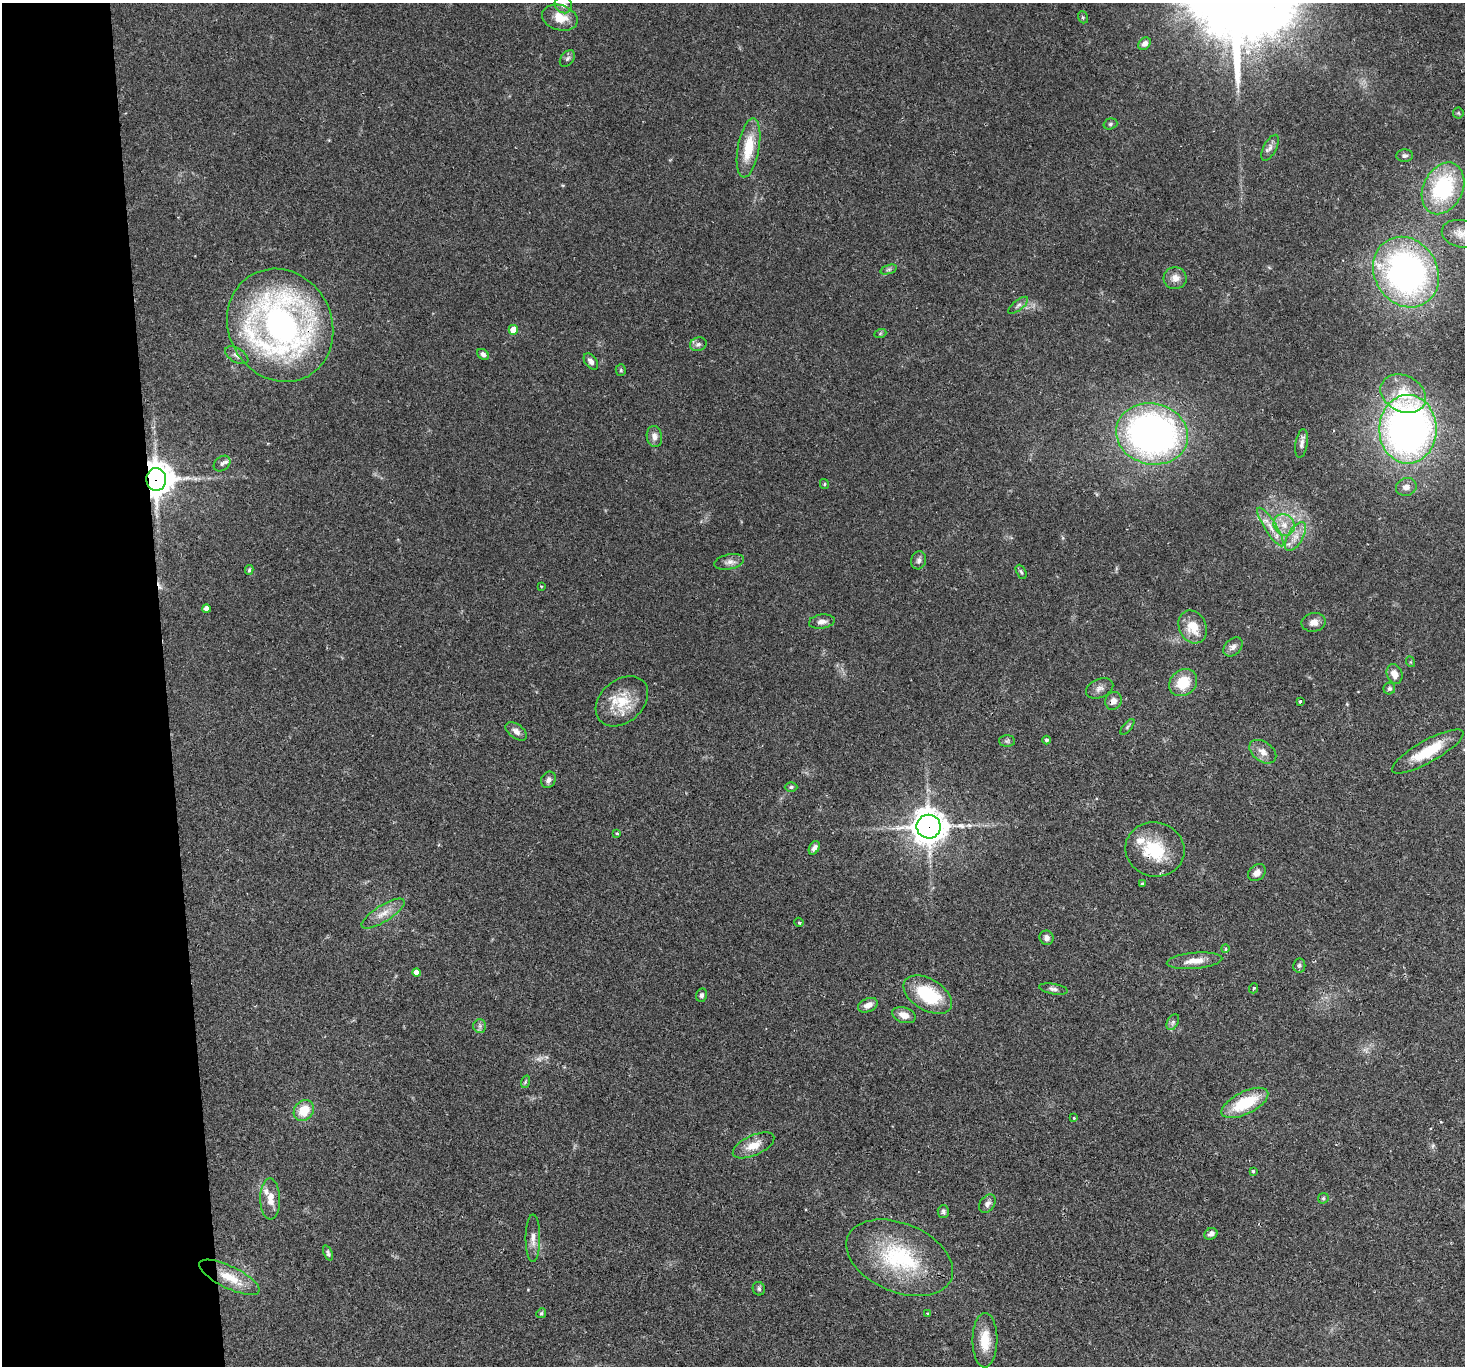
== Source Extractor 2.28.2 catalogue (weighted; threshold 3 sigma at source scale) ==
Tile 4 of 3 x 3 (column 1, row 2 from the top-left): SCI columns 1-1463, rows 1512-2875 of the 4390 x 4366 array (HDU 1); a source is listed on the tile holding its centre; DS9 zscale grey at full resolution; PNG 1467 x 1368 px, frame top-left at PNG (2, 3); each listed source drawn as its Kron ellipse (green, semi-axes under 4 px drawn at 4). Shown black and unused: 11% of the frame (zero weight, under 2 of 3 exposures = <1% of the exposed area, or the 3 px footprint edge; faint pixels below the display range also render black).
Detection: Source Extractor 2.28.2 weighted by HDU 2 'WHT'; one run over the whole footprint, this tile lists its part. Background 0.0565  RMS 0.0045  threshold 0.0202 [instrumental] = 3 sigma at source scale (4.5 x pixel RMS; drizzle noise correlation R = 1.50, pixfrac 1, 0.05/0.05 arcsec/px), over >= 5 px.
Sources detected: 107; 1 too faint to see at this stretch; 1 cosmic-ray / hot-pixel residue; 1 long thin detection or spike segment (spike, bleed or trail) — neither listed nor drawn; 2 inside a brighter listed object's ellipse — not listed separately; the other 102 listed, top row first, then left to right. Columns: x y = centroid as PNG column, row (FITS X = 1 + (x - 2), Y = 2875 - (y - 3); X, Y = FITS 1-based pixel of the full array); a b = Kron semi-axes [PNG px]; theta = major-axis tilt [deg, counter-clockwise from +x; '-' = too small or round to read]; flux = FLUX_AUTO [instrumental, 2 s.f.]
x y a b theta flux
563 5 9 8 - 2.7
1083 17 6 5 - 0.69
560 18 18 12 -16 7.7
1144 44 7 5 42 2.2
567 58 9 6 50 1.3
1458 113 5 5 - 0.62
1110 124 7 5 17 0.88
748 148 30 10 80 14
1270 148 14 6 63 2
1405 156 8 6 4 1.3
1443 188 27 19 64 43
1461 234 20 13 -13 5.8
889 269 8 3 18 0.88
1406 272 37 31 -57 150
1175 278 11 11 - 3.4
1018 305 12 5 38 1.5
280 325 58 51 -61 180
513 330 5 4 - 7.7
880 334 6 4 20 0.56
698 344 8 6 18 1.5
483 354 6 4 -40 1.3
237 355 13 7 -30 1.9
591 362 9 6 -54 1.8
621 370 5 5 - 0.59
1403 394 24 18 -27 13
1408 429 34 29 90 230
1152 434 36 30 -12 190
654 437 10 7 -81 2.5
1302 443 14 6 81 2
222 464 9 6 39 1.6
156 479 11 10 - 670
824 484 5 4 - 0.56
1406 487 10 9 - 2.8
1284 525 11 10 - 4.6
1270 527 22 6 -57 4.6
1295 536 16 7 60 4.2
919 560 9 7 76 1.5
729 562 15 7 12 2.4
249 570 5 3 - 0.65
1021 572 7 4 -62 0.8
541 586 4 2 - 0.36
206 609 4 4 - 2.4
822 622 13 7 7 2.6
1313 622 12 9 9 3.4
1193 627 17 13 -65 8.7
1233 647 11 7 44 2.3
1411 662 5 3 - 0.41
1395 674 10 7 -68 3.6
1183 683 15 12 39 11
1100 688 14 9 25 2.5
1389 688 6 6 - 0.87
622 701 29 21 41 15
1113 701 9 8 - 2.8
1300 702 3 2 - 0.64
1127 727 9 3 50 0.75
516 731 12 7 -36 2.3
1047 740 4 4 - 1
1007 741 8 6 1 1
1428 751 40 11 29 15
1263 752 15 9 -36 3.5
548 780 8 7 - 1.7
791 787 6 4 1 0.85
929 827 12 12 - 680
617 833 3 3 - 0.44
814 848 7 5 62 2
1155 849 30 27 -13 21
1257 873 10 7 40 2.5
1142 884 4 4 - 0.62
383 914 25 8 32 5.3
799 922 5 4 - 0.6
1046 938 7 6 - 1.8
1225 948 4 3 - 0.63
1195 961 28 8 5 5.9
1299 965 7 6 - 0.99
416 973 4 4 - 3.2
1254 988 5 3 - 0.58
1053 989 14 5 -10 1.6
702 995 7 5 76 1.2
928 995 26 15 -31 25
868 1005 10 6 23 3.4
904 1015 12 7 -18 4.2
1173 1022 8 5 60 1.2
480 1026 7 6 - 1.3
525 1082 6 4 72 0.63
1245 1103 25 11 27 20
304 1110 11 9 50 9.5
1074 1118 3 3 - 0.42
753 1145 22 10 25 6.7
1253 1171 3 3 - 0.6
1323 1198 6 5 - 0.71
270 1199 20 10 -89 5.3
987 1204 10 7 53 1.9
943 1211 6 5 - 1.1
1211 1234 7 5 32 1.7
533 1238 24 7 90 3.8
328 1253 8 4 -67 0.95
900 1258 56 34 -22 44
229 1277 33 11 -26 11
759 1289 7 6 - 0.91
541 1313 5 4 - 0.6
928 1314 3 3 - 0.48
985 1340 27 12 90 9.8
Overlapping masked pixels (flux is a lower limit): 4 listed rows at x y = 280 325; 156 479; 929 827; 1155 849
Isophote crosses this tile's border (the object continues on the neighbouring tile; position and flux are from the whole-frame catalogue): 2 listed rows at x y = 563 5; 1461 234